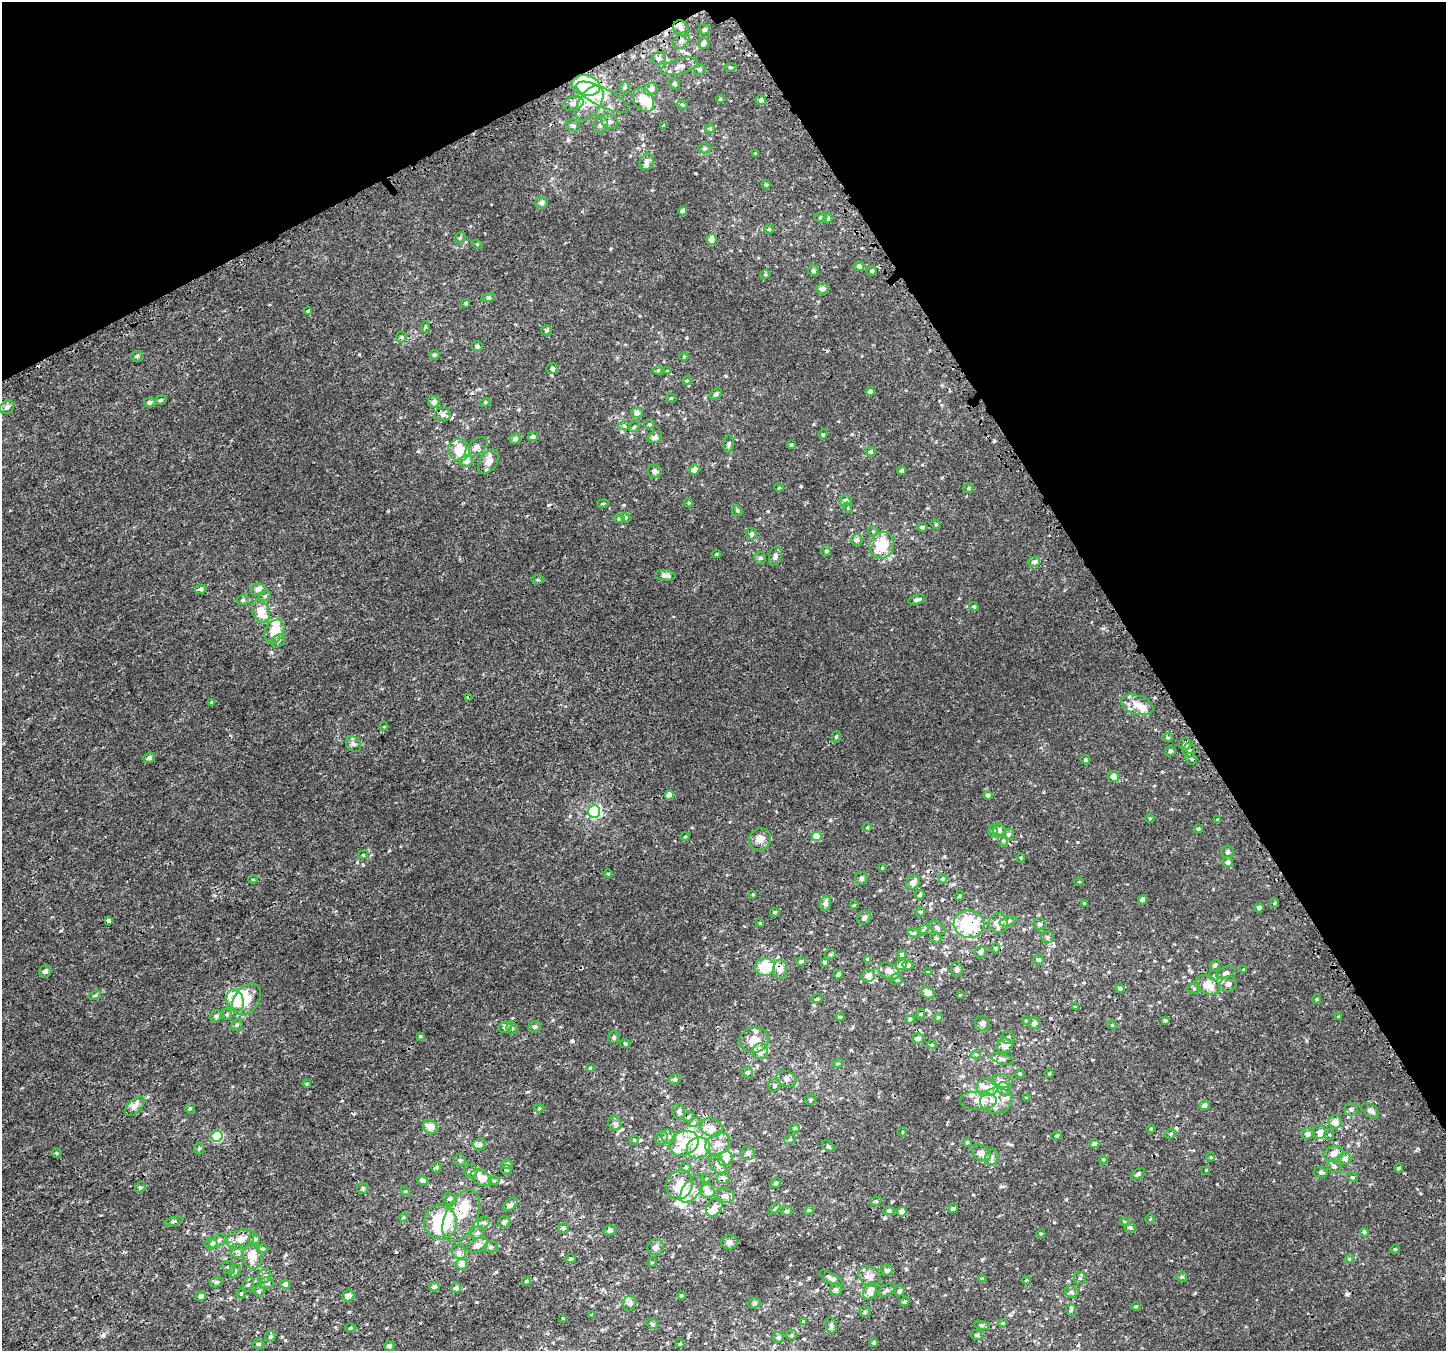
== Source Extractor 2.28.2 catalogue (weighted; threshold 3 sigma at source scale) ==
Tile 3 of 4 x 4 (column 3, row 1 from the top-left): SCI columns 3042-4485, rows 4266-5614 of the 5995 x 5869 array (HDU 1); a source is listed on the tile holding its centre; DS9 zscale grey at full resolution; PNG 1448 x 1353 px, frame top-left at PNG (2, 2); each listed source drawn as its Kron ellipse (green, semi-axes under 4 px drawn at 4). Shown black and unused: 28% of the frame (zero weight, under 3 of 4 exposures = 5% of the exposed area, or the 3 px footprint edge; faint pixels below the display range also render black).
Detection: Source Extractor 2.28.2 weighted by HDU 2 'WHT'; one run over the whole footprint, this tile lists its part. Background 4.80e-04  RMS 0.0014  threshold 0.00625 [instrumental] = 3 sigma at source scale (4.5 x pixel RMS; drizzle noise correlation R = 1.50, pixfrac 1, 0.0396/0.0396 arcsec/px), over >= 5 px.
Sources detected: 479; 8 inside a brighter object's white glare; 12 cosmic-ray / hot-pixel residue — neither listed nor drawn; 47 inside a brighter listed object's ellipse — not listed separately; the other 412 listed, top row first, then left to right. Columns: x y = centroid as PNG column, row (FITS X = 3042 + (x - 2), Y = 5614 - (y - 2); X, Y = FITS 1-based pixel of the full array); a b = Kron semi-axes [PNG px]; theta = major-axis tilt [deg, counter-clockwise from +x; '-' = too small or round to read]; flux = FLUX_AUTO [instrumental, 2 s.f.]
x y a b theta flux
681 28 8 7 - 0.78
704 30 5 5 - 0.32
681 41 9 6 46 0.45
703 43 6 5 - 0.53
659 58 7 6 - 0.55
679 66 19 7 15 0.97
730 67 6 4 -2 0.17
700 70 6 5 - 0.25
675 84 6 4 -48 0.25
586 86 14 10 -13 12
625 88 6 5 - 0.22
651 89 7 6 - 0.69
602 97 29 9 -27 2.1
720 99 4 3 - 0.14
644 100 13 9 -59 2.7
761 100 5 5 - 0.39
573 103 10 7 19 0.61
590 103 19 10 57 2
682 104 5 3 - 0.16
609 122 8 7 - 0.55
601 125 8 7 - 0.53
573 126 7 6 - 0.32
664 126 3 3 - 0.11
710 129 5 4 - 0.16
705 148 7 5 1 0.24
755 153 4 4 - 0.12
647 162 8 7 - 0.51
766 185 4 4 - 0.15
541 203 6 5 - 0.53
683 211 4 4 - 0.55
821 217 6 4 1 0.19
828 218 5 4 - 0.23
769 229 5 5 - 0.16
460 238 6 5 - 0.21
712 239 5 5 - 1.3
477 244 5 3 - 0.13
859 266 5 5 - 0.35
813 271 5 5 - 0.32
872 271 5 5 - 0.24
765 275 5 3 - 0.13
822 289 6 5 - 0.67
488 297 7 4 18 0.23
466 303 3 3 - 0.16
308 311 4 3 - 0.15
425 327 6 4 89 0.16
547 330 5 5 - 0.27
401 337 5 5 - 0.17
477 346 5 5 - 0.37
435 355 5 5 - 0.28
137 356 6 5 - 0.29
684 357 5 3 - 0.11
552 369 5 5 - 0.33
658 370 5 3 - 0.13
667 371 4 4 - 0.11
687 380 5 3 - 0.11
870 391 4 4 - 0.34
716 394 7 4 42 0.29
671 398 5 4 - 0.17
161 400 6 4 18 0.21
150 402 5 5 - 0.39
434 402 6 6 - 0.56
485 402 5 4 - 0.18
7 407 7 6 - 0.51
637 413 5 5 - 0.72
443 415 8 6 4 0.58
649 424 5 5 - 0.2
624 426 6 4 -1 0.22
634 427 6 4 44 0.23
823 435 5 4 - 0.22
533 437 5 4 - 0.34
655 437 7 5 28 0.53
515 439 5 5 - 0.49
729 444 8 5 85 0.34
791 445 4 3 - 0.17
476 447 13 7 40 0.76
459 450 11 10 - 2.9
871 452 5 5 - 0.25
466 461 6 5 - 1.1
488 462 13 8 54 1.3
694 469 5 5 - 0.92
654 471 6 6 - 0.53
902 471 5 4 - 0.27
779 488 5 3 - 0.11
968 488 6 4 24 0.22
846 500 6 5 - 0.44
689 503 5 3 - 0.13
603 504 6 3 9 0.15
848 508 5 3 - 0.12
737 511 6 5 - 0.18
619 518 6 4 1 0.19
626 518 5 4 - 0.16
936 524 5 4 - 0.18
922 527 5 4 - 0.33
873 531 5 5 - 0.19
752 534 6 5 - 0.33
856 540 6 5 - 0.55
882 545 14 12 64 4.7
826 551 5 5 - 0.24
717 554 4 3 - 0.15
775 556 9 6 78 0.55
760 558 6 5 - 0.29
1034 562 6 5 - 0.54
665 575 10 5 -5 0.58
538 580 6 3 0 0.17
201 589 5 4 - 0.27
258 590 7 6 - 0.52
265 596 6 5 - 0.24
243 600 6 5 - 0.24
917 600 8 4 15 0.42
974 606 5 4 - 0.19
261 612 12 8 -64 2.4
274 631 12 9 61 2.2
278 641 7 5 43 0.39
469 698 4 3 - 0.41
212 702 4 4 - 0.11
1137 705 17 9 -19 1.7
384 727 4 3 - 0.11
836 737 6 4 74 0.19
1168 738 5 4 - 0.19
353 744 8 6 -46 0.47
1185 744 6 6 - 0.29
1189 750 7 6 - 0.39
1170 751 5 5 - 0.29
149 758 6 5 - 0.44
1191 759 6 5 - 0.26
1085 760 4 4 - 0.19
1113 777 5 5 - 0.75
669 795 5 4 - 1.3
988 795 4 4 - 0.38
594 812 6 6 - 18
1150 818 5 3 - 0.13
1217 820 3 3 - 0.14
867 827 4 3 - 0.12
1198 829 4 4 - 0.23
999 830 6 6 - 0.51
993 831 6 5 - 0.26
1009 834 5 5 - 0.3
685 836 5 3 - 0.12
816 836 5 4 - 2.5
760 839 11 10 - 0.96
1003 841 6 5 - 0.22
1228 852 6 6 - 0.24
363 855 5 4 - 0.16
1021 858 5 4 - 0.2
1228 862 5 5 - 0.5
882 868 4 3 - 0.099
608 874 4 3 - 0.13
861 878 6 6 - 0.35
253 879 5 3 - 0.1
943 879 5 4 - 0.21
913 882 7 6 - 0.59
1079 882 4 3 - 0.1
753 894 3 3 - 0.11
920 895 5 4 - 0.22
959 896 5 3 - 0.12
1143 900 4 4 - 0.72
825 903 8 5 77 0.73
1084 903 4 3 - 0.13
1274 903 4 4 - 0.14
854 905 4 3 - 0.13
1259 908 4 4 - 0.41
775 912 5 4 - 0.21
920 912 5 5 - 0.17
864 918 7 6 - 0.41
109 921 4 3 - 0.83
1008 921 9 4 19 0.31
760 923 4 4 - 0.14
998 923 10 9 - 1.5
969 924 15 14 - 7.9
1039 924 6 6 - 0.34
937 928 9 5 -36 0.36
923 930 6 4 42 0.19
914 933 7 4 -6 0.23
1047 937 6 6 - 0.33
936 938 6 5 - 0.21
996 948 5 3 - 0.16
980 952 6 5 - 0.39
830 954 5 5 - 0.19
902 954 4 4 - 0.27
868 959 4 4 - 0.46
1039 960 5 5 - 0.3
801 961 5 4 - 0.25
825 962 4 3 - 0.22
901 965 6 5 - 0.83
908 965 5 4 - 0.2
1215 965 6 4 56 0.22
765 967 10 9 - 4.8
780 969 9 7 -89 1.1
957 969 7 6 - 0.35
1243 969 3 3 - 0.1
45 971 6 6 - 0.44
889 971 11 7 -31 0.68
928 972 4 4 - 0.12
1226 973 10 5 21 0.37
838 974 5 4 - 0.3
868 976 7 6 - 0.8
1214 976 5 4 - 0.17
897 979 6 5 - 0.29
1228 984 9 7 27 0.54
1208 985 13 8 -26 1.9
1120 989 5 4 - 0.29
1194 989 5 5 - 0.23
928 992 7 5 -33 0.94
95 995 6 4 21 0.23
960 995 3 3 - 0.089
247 999 17 12 53 2
817 999 6 3 19 0.14
1317 999 5 3 - 0.13
235 1001 11 8 -72 4.3
1075 1007 3 2 - 0.11
227 1014 6 4 -69 0.21
921 1014 5 3 - 0.11
216 1016 6 5 - 0.36
1339 1016 4 3 - 0.12
840 1017 4 4 - 0.18
938 1017 5 4 - 0.16
910 1019 4 4 - 0.24
1165 1020 4 4 - 0.17
1026 1021 4 4 - 0.13
983 1023 8 7 - 0.35
1034 1023 6 5 - 0.39
237 1025 6 5 - 0.24
1112 1025 5 3 - 0.12
505 1027 6 5 - 0.44
535 1027 6 5 - 0.35
512 1028 6 5 - 0.28
420 1036 4 4 - 0.13
614 1037 6 5 - 0.3
918 1038 5 5 - 0.47
1008 1038 6 6 - 0.35
754 1040 14 12 10 1.8
625 1044 5 3 - 0.15
932 1045 5 3 - 0.11
1005 1046 8 7 - 0.99
760 1051 8 8 - 1
976 1054 5 3 - 0.15
1002 1059 11 5 -16 0.44
838 1063 5 3 - 0.14
590 1068 4 4 - 0.17
747 1072 6 5 - 0.31
1049 1073 5 3 - 0.12
1020 1074 4 4 - 0.16
675 1079 6 5 - 0.29
786 1079 10 7 -28 0.64
1002 1081 10 7 -11 0.66
307 1084 4 3 - 0.16
774 1085 6 5 - 0.32
987 1087 10 8 -8 1.1
1004 1089 7 6 - 0.37
1026 1098 4 3 - 0.11
811 1099 6 5 - 0.27
979 1101 19 9 0 1.6
996 1101 16 13 5 2.1
1204 1105 5 4 - 0.49
135 1106 12 6 44 0.66
190 1108 5 4 - 0.22
539 1109 5 3 - 0.15
1351 1109 7 6 - 0.49
1370 1110 10 6 -37 0.64
679 1112 8 6 -75 0.38
689 1117 5 4 - 0.21
694 1122 6 4 20 0.2
1335 1122 6 6 - 1.2
615 1123 7 6 - 0.52
430 1127 7 6 - 1.4
712 1128 11 8 -23 1
795 1128 5 4 - 0.16
1151 1129 4 3 - 0.11
903 1132 4 3 - 0.11
1319 1132 7 6 - 0.62
1171 1134 6 4 24 0.2
1307 1134 6 5 - 0.61
1329 1135 5 4 - 0.18
217 1136 5 5 - 9
1056 1136 5 4 - 0.2
669 1137 7 6 - 0.5
662 1138 7 6 - 0.38
790 1139 6 4 19 0.15
634 1140 5 4 - 0.15
967 1142 4 4 - 0.17
684 1143 15 12 24 2.5
718 1144 13 10 36 1.2
1094 1144 5 4 - 0.51
479 1145 6 6 - 0.47
828 1146 7 4 -38 0.22
199 1148 6 5 - 0.21
698 1148 12 10 23 3.9
57 1153 5 3 - 0.13
748 1153 7 6 - 0.45
981 1153 10 7 -27 0.78
1334 1154 10 7 18 1.1
992 1157 8 6 64 0.44
1211 1157 4 4 - 0.14
725 1159 8 7 - 1.2
1345 1159 6 6 - 0.6
460 1160 6 5 - 0.28
1103 1160 4 3 - 0.13
507 1164 5 4 - 0.26
718 1165 10 6 -53 0.66
1334 1166 7 6 - 0.35
436 1167 5 5 - 0.23
686 1167 5 5 - 0.24
1399 1168 4 4 - 0.28
506 1170 5 4 - 0.19
1206 1170 3 3 - 0.11
470 1171 7 6 - 0.35
1321 1172 7 5 -13 0.27
1138 1174 8 4 33 0.32
1352 1177 5 4 - 0.18
481 1178 11 7 -26 1.4
706 1178 5 3 - 0.13
723 1178 6 6 - 0.68
423 1181 5 4 - 0.54
494 1181 5 4 - 0.16
776 1183 5 4 - 0.21
679 1185 15 13 63 3
140 1187 5 5 - 0.25
362 1188 5 5 - 0.28
692 1188 17 8 52 0.98
405 1191 5 4 - 0.14
707 1191 7 7 - 0.65
725 1196 9 7 -11 0.66
450 1199 7 5 -42 0.33
876 1201 6 4 11 0.24
511 1204 8 5 39 0.43
714 1207 9 7 54 1
953 1208 5 4 - 0.29
774 1209 7 3 37 0.19
809 1210 5 4 - 0.15
787 1211 6 4 14 0.22
889 1211 6 4 -1 0.17
902 1212 5 4 - 1.1
461 1216 28 15 63 3.2
404 1217 4 4 - 0.14
1150 1219 4 4 - 0.13
173 1221 10 3 15 0.24
440 1222 17 16 - 11
484 1222 6 5 - 0.28
504 1222 6 5 - 0.36
1124 1222 5 4 - 0.16
1130 1227 5 5 - 0.31
563 1228 5 4 - 0.29
610 1230 6 5 - 0.39
1364 1232 4 4 - 0.24
477 1233 7 6 - 0.41
1041 1233 4 3 - 0.13
241 1239 14 9 22 1.3
254 1239 6 4 6 0.32
218 1241 9 5 34 0.43
729 1242 8 7 - 0.49
211 1244 6 5 - 0.61
478 1245 11 6 21 0.94
491 1247 7 5 1 0.37
656 1247 8 8 - 0.55
263 1249 6 4 2 0.19
1395 1249 4 4 - 0.14
237 1251 7 6 - 0.46
459 1252 8 6 -34 0.46
252 1257 12 9 -75 2.1
571 1259 5 4 - 0.21
1349 1259 5 4 - 0.16
652 1262 4 3 - 0.11
462 1264 5 5 - 0.85
229 1268 7 6 - 0.32
887 1270 6 5 - 0.47
235 1271 6 5 - 0.37
264 1276 8 6 52 0.38
870 1276 11 9 -28 1.1
1182 1277 5 5 - 0.22
831 1278 13 5 -31 0.43
1080 1278 6 5 - 0.3
982 1279 4 4 - 0.42
1026 1280 4 4 - 0.13
526 1281 4 4 - 0.14
216 1282 7 5 14 0.29
267 1283 7 5 2 0.44
248 1284 8 5 60 0.28
285 1284 4 4 - 0.64
434 1287 5 4 - 0.59
456 1288 5 5 - 0.52
836 1289 6 6 - 0.36
887 1290 9 5 30 0.38
259 1291 5 5 - 0.28
870 1291 9 6 69 1.2
900 1291 5 5 - 0.36
1072 1292 7 5 -24 0.33
241 1293 5 4 - 0.2
348 1295 6 6 - 0.77
201 1296 5 5 - 0.41
682 1296 4 4 - 0.27
905 1302 5 4 - 0.2
630 1303 8 6 68 0.46
754 1303 6 5 - 0.22
1136 1306 5 3 - 0.14
1071 1310 6 5 - 0.21
865 1312 6 5 - 0.23
592 1315 4 3 - 0.15
563 1318 3 2 - 0.096
804 1322 4 4 - 0.28
1003 1323 4 4 - 0.13
652 1324 6 5 - 0.29
831 1325 8 5 -80 0.31
982 1325 8 4 -9 0.22
351 1328 6 3 1 0.17
792 1335 5 5 - 0.22
977 1335 6 5 - 0.34
270 1337 6 5 - 0.34
778 1338 5 5 - 0.37
874 1343 4 4 - 0.23
258 1344 5 5 - 0.24
680 1344 4 3 - 0.12
389 1346 5 4 - 0.37
Overlapping masked pixels (flux is a lower limit): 7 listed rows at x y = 586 86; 469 698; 969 924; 780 969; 723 1178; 461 1216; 831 1278
Unlisted compact peaks at least as high as the median listed source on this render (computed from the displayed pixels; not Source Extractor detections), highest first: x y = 496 1272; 396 1252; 271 652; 359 354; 839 1247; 570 816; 568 140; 880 890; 968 606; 695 173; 1054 1222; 726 376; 610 249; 1103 628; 1195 1293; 553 1020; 851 1050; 830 820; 652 190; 527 1092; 1418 1149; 1011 1315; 388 511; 1169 960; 973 1195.